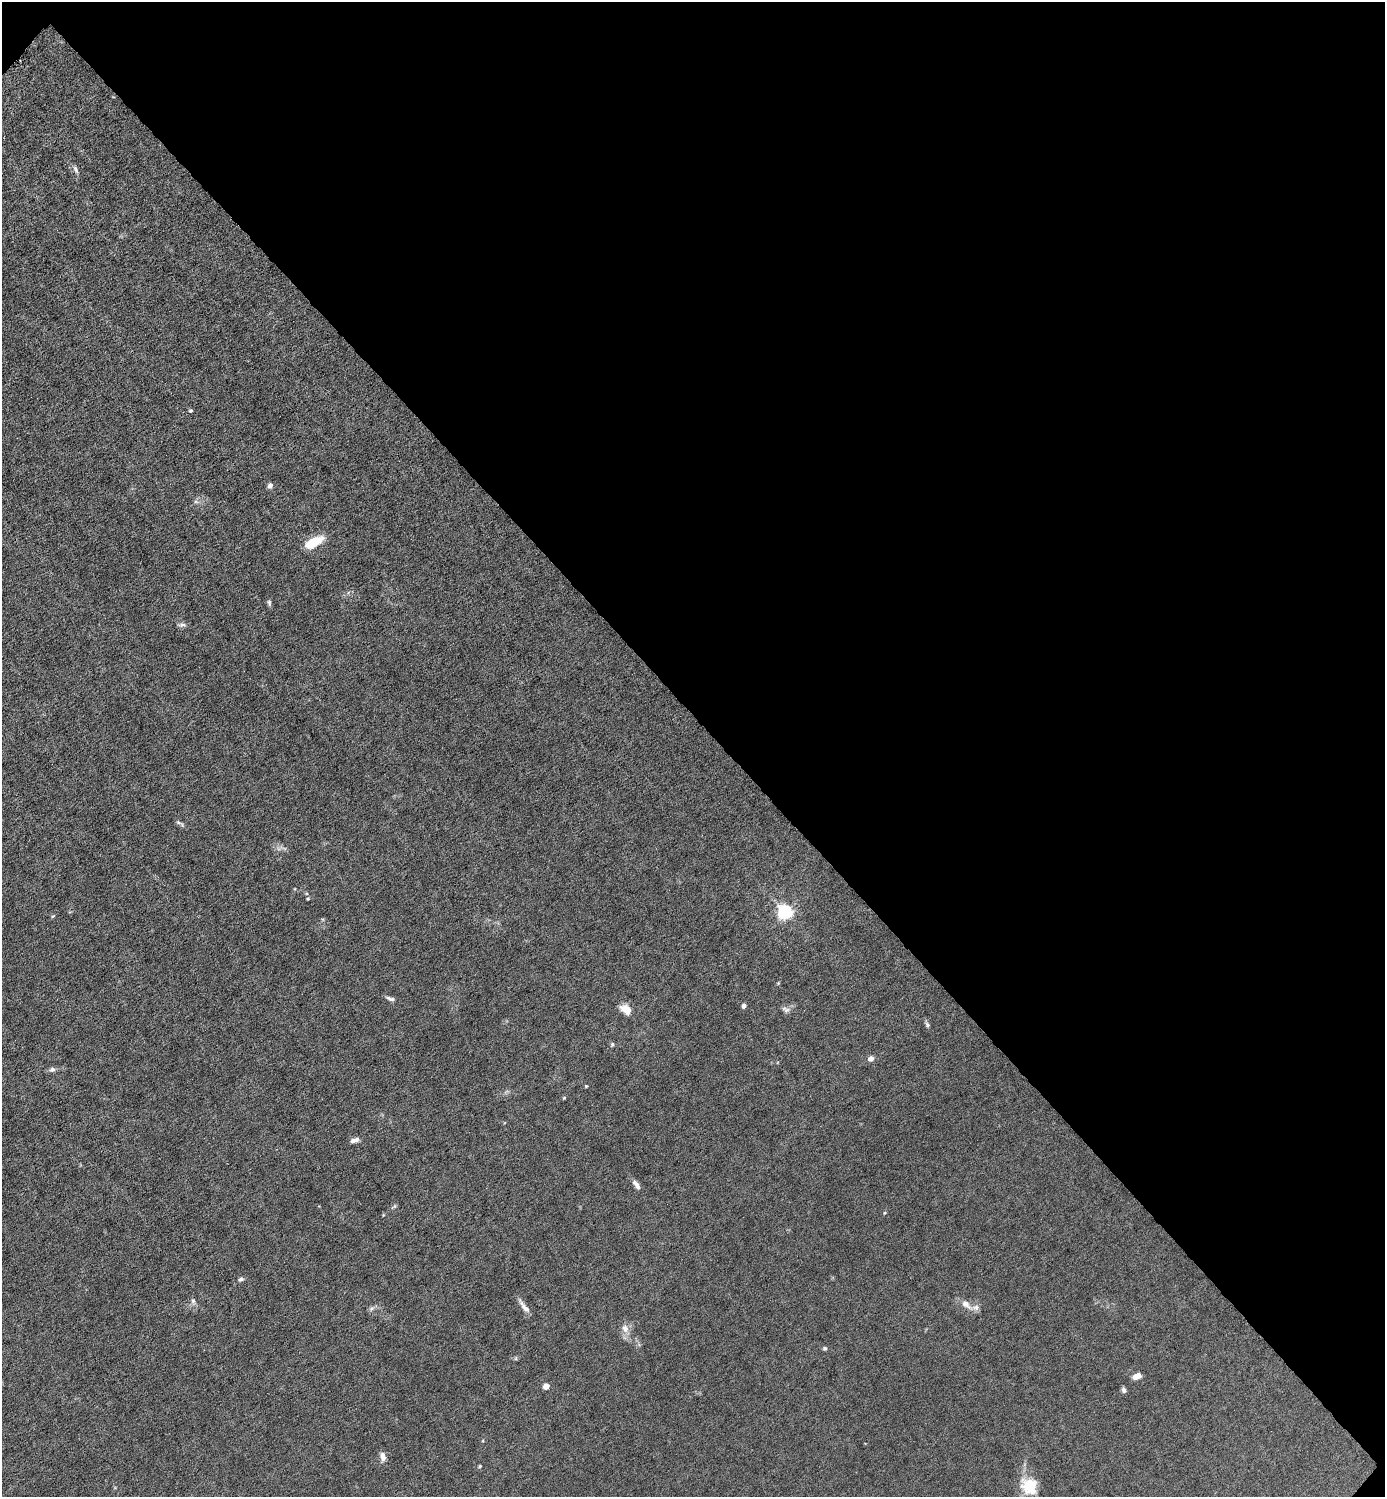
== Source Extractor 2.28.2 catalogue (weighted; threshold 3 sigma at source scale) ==
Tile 8 of 4 x 4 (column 4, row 2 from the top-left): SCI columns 4303-5685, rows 2991-4485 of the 5980 x 5980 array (HDU 1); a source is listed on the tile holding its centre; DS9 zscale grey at full resolution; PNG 1387 x 1499 px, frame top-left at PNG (2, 2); no overlay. Shown black and unused: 48% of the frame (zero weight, under 6 of 12 exposures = <1% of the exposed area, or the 3 px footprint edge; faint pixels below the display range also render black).
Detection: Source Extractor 2.28.2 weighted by HDU 2 'WHT'; one run over the whole footprint, this tile lists its part. Background 0.0152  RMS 0.0031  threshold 0.0127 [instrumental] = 3 sigma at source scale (4.09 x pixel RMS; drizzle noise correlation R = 1.36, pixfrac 0.8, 0.05/0.05 arcsec/px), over >= 5 px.
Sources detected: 39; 2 inside a brighter listed object's ellipse — not listed separately; the other 37 listed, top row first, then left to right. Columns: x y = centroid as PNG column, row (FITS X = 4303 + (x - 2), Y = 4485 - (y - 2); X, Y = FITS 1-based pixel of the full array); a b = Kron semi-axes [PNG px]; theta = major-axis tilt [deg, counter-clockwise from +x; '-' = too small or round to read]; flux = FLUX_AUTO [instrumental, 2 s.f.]
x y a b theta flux
75 169 12 4 -61 0.76
191 411 4 4 - 0.4
270 486 6 5 - 0.94
196 502 6 4 -19 0.46
313 542 23 10 28 6.1
269 603 9 5 -79 0.55
182 625 10 5 17 0.75
178 822 8 4 -31 0.56
308 899 5 3 - 0.24
785 912 6 6 - 68
53 916 5 3 - 0.3
390 999 13 5 -18 0.83
744 1006 4 4 - 1.1
626 1009 14 9 -40 3
786 1009 12 6 -23 0.94
927 1025 8 5 -64 0.58
612 1044 5 5 - 0.39
871 1058 6 5 - 1.5
52 1069 7 6 - 0.89
586 1086 4 4 - 0.26
564 1098 5 4 - 0.31
354 1140 11 5 21 1.3
636 1185 15 6 -54 1.3
241 1279 7 5 26 0.62
193 1301 7 5 -88 0.68
966 1304 16 8 -41 2.3
524 1307 20 6 -51 1.7
371 1309 7 4 20 0.58
625 1328 11 9 -67 1.9
825 1348 6 4 -1 0.45
516 1358 6 4 72 0.34
1136 1376 8 5 28 2.3
546 1386 5 4 - 3.8
1124 1390 7 5 -76 0.77
383 1457 11 6 -79 1.5
480 1466 4 4 - 0.29
1029 1486 22 20 39 6.4